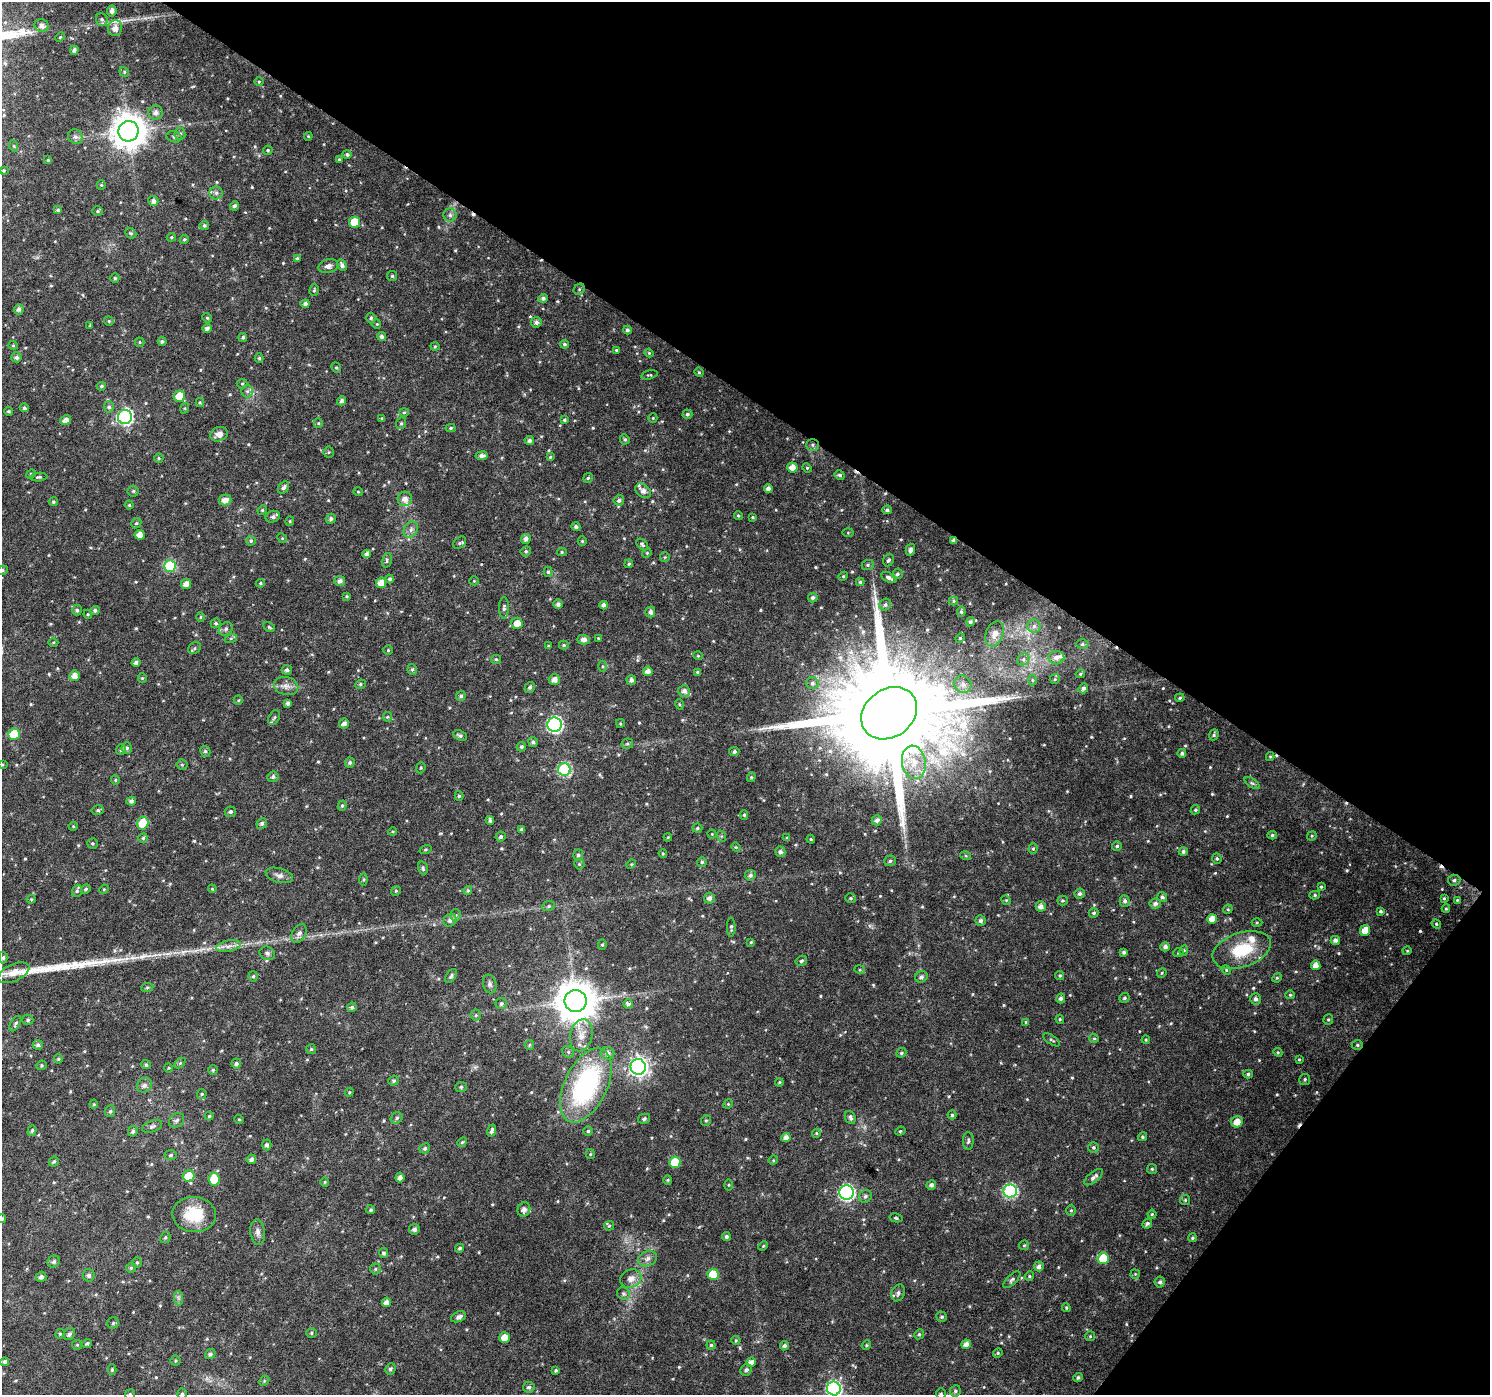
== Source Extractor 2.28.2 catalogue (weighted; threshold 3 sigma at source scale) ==
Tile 8 of 4 x 4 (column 4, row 2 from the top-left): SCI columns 4464-5951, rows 2970-4362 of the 5958 x 6004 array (HDU 1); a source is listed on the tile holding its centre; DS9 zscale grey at full resolution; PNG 1492 x 1397 px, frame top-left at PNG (2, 2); each listed source drawn as its Kron ellipse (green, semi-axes under 4 px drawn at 4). Shown black and unused: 34% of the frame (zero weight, under 4 of 8 exposures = <1% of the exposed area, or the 3 px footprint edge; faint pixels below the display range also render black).
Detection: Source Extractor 2.28.2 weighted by HDU 2 'WHT'; one run over the whole footprint, this tile lists its part. Background 0.0171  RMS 0.0024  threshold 0.00998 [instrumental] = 3 sigma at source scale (4.09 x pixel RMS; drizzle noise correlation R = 1.36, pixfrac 0.8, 0.0396/0.0396 arcsec/px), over >= 5 px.
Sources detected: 623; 6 cosmic-ray / hot-pixel residue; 1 long thin detection or spike segment (spike, bleed or trail) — neither listed nor drawn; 6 inside a brighter listed object's ellipse — not listed separately; of the other 610, all 500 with FLUX_AUTO >= 0.226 (the completeness limit of this list) listed and drawn (110 fainter detections not listed), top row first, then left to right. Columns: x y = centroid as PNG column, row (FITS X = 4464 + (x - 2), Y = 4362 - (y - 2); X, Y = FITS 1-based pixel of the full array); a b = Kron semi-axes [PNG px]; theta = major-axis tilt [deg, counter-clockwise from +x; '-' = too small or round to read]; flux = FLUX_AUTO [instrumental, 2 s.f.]
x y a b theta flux
112 11 5 4 - 0.99
102 19 6 5 - 0.51
42 26 7 6 - 1.1
115 28 8 7 - 1.7
60 37 5 3 - 0.25
74 50 4 4 - 0.67
124 72 5 4 - 0.3
259 81 5 3 - 0.23
155 113 7 7 - 1.1
129 131 10 10 - 460
180 134 6 5 - 0.43
308 136 4 4 - 0.27
75 137 8 7 - 0.84
174 137 8 5 -16 0.42
14 146 5 3 - 0.24
268 150 5 4 - 0.39
347 154 4 4 - 0.49
339 159 4 3 - 0.31
48 160 3 3 - 0.23
4 170 3 3 - 0.26
101 185 5 4 - 0.27
216 193 6 6 - 0.53
153 201 5 5 - 0.78
234 206 4 4 - 0.63
58 210 4 4 - 0.38
98 211 5 4 - 0.34
450 215 6 6 - 0.58
355 222 5 5 - 6.3
204 225 5 4 - 0.33
131 233 6 5 - 0.4
171 237 4 3 - 0.26
184 239 5 4 - 0.32
297 259 4 4 - 0.46
342 265 6 4 -64 0.81
328 266 10 7 15 0.94
392 276 5 5 - 0.35
115 278 4 4 - 0.36
579 289 6 5 - 0.35
314 290 6 4 74 0.33
543 298 5 4 - 0.63
305 304 4 4 - 0.71
19 309 5 5 - 0.78
207 318 5 4 - 0.31
371 318 5 4 - 0.38
109 321 5 5 - 0.26
536 322 5 5 - 0.69
377 324 4 4 - 0.23
90 326 3 2 - 0.23
207 328 4 4 - 0.74
627 330 4 4 - 0.55
381 336 4 4 - 0.65
243 337 4 4 - 0.47
162 341 4 4 - 0.5
140 342 5 4 - 0.31
564 344 4 4 - 0.46
13 345 4 4 - 0.25
435 346 4 4 - 0.25
616 350 3 3 - 0.24
649 353 4 4 - 0.26
16 357 5 5 - 0.67
259 358 5 4 - 0.35
336 368 5 4 - 0.33
699 372 5 4 - 0.29
649 375 8 3 13 0.27
242 384 5 5 - 0.3
101 386 4 4 - 0.41
247 391 6 6 - 0.51
179 396 6 6 - 7
342 401 5 4 - 0.76
200 402 4 4 - 0.28
109 407 5 5 - 0.46
24 408 4 4 - 0.54
185 408 5 3 - 0.25
8 411 4 4 - 0.32
404 412 5 4 - 0.3
687 414 5 4 - 0.44
125 417 7 7 - 50
382 418 4 3 - 0.26
653 418 5 4 - 0.23
66 420 5 4 - 1.2
564 420 4 4 - 0.36
318 423 5 4 - 0.26
401 423 6 4 68 0.37
451 428 5 4 - 0.39
219 434 9 7 19 1.6
625 439 5 4 - 0.37
529 440 5 4 - 0.69
813 445 6 6 - 0.57
329 452 5 5 - 0.29
482 456 6 4 7 0.75
550 457 4 4 - 0.3
159 458 5 4 - 0.29
792 467 5 5 - 1.7
807 468 5 4 - 0.27
31 474 5 4 - 0.28
840 475 5 4 - 0.47
39 477 8 4 5 0.41
588 478 5 4 - 0.34
284 487 7 5 52 0.73
768 489 4 4 - 0.87
133 491 5 5 - 0.37
643 491 9 6 -39 1.3
358 492 5 4 - 0.26
405 499 7 7 - 1.3
225 500 6 5 - 1.5
619 500 5 5 - 0.63
53 502 5 4 - 0.41
129 505 4 4 - 0.28
262 510 5 4 - 0.31
887 510 5 4 - 0.44
738 516 4 4 - 0.31
273 517 7 5 24 0.68
753 517 4 3 - 0.26
331 519 5 4 - 0.53
290 521 4 4 - 0.24
136 523 5 4 - 0.34
576 527 4 4 - 0.65
411 530 9 6 60 0.91
848 533 5 4 - 0.23
140 535 5 5 - 2.2
282 538 5 4 - 0.24
526 539 5 4 - 0.8
954 540 4 4 - 0.7
251 541 5 4 - 0.42
582 541 5 4 - 0.27
460 543 7 5 39 0.47
642 544 7 4 -43 0.49
910 550 6 4 77 0.88
526 551 5 4 - 0.4
562 552 5 4 - 0.31
647 553 5 4 - 0.28
367 554 4 4 - 0.93
665 557 5 4 - 0.24
387 560 7 5 77 0.45
888 560 6 5 - 0.52
629 564 4 3 - 0.3
868 565 6 5 - 0.42
170 566 6 6 - 19
2 570 6 4 22 0.36
548 572 5 4 - 0.35
897 574 5 5 - 0.49
843 576 5 4 - 0.28
889 577 8 4 -26 0.7
390 579 4 4 - 0.52
340 581 5 5 - 0.88
474 581 5 4 - 0.24
860 582 4 4 - 0.29
260 583 4 4 - 0.3
381 583 5 5 - 2.3
186 584 5 5 - 1.4
347 596 4 3 - 0.24
813 598 5 5 - 0.58
953 601 5 4 - 0.28
558 604 5 5 - 0.69
604 605 4 4 - 0.97
885 605 6 5 - 0.51
504 608 10 5 89 0.63
77 610 5 4 - 0.42
95 610 5 4 - 0.53
650 612 5 5 - 0.84
961 612 5 4 - 0.37
88 614 4 4 - 0.24
200 617 5 3 - 0.24
970 622 5 4 - 0.47
216 623 5 4 - 0.41
517 623 5 5 - 2.5
1034 626 6 6 - 0.68
269 627 6 4 -30 0.38
226 629 7 6 - 0.6
995 634 13 8 70 1.9
231 638 6 4 18 0.32
598 638 4 3 - 0.25
960 638 5 4 - 0.23
583 640 6 4 -2 1
53 642 5 3 - 0.23
1082 644 6 5 - 0.43
564 645 5 4 - 0.31
549 646 3 3 - 0.28
195 648 7 5 39 0.42
388 650 5 5 - 0.3
698 656 5 3 - 0.23
1056 658 8 6 2 1.2
496 659 5 4 - 0.34
1023 659 6 5 - 0.53
136 663 4 4 - 0.66
603 666 5 3 - 0.24
412 669 5 4 - 0.39
287 670 5 4 - 0.59
648 671 5 4 - 1.2
698 672 4 4 - 0.37
1080 674 5 4 - 0.3
74 676 5 5 - 1.5
142 678 4 4 - 0.24
1055 679 5 5 - 0.28
554 680 5 5 - 1.3
631 680 5 4 - 0.7
1032 680 5 3 - 0.25
812 683 6 6 - 0.5
360 684 5 4 - 0.34
963 684 9 8 - 1.2
286 686 12 9 -13 1.4
530 687 6 4 57 0.54
1083 688 5 4 - 0.71
684 691 6 5 - 0.97
461 696 5 4 - 0.53
1180 698 5 3 - 0.31
238 700 5 4 - 0.24
288 703 4 4 - 0.7
679 704 5 3 - 0.23
889 713 30 24 36 9300
274 717 8 5 62 0.54
387 717 5 4 - 0.25
344 724 5 4 - 0.91
620 724 4 3 - 0.25
554 725 7 7 - 47
14 734 5 5 - 6.5
460 735 7 5 -22 0.56
1214 735 6 4 66 0.39
533 742 5 4 - 0.61
627 744 6 5 - 0.38
521 747 5 4 - 0.43
127 748 5 5 - 0.54
121 750 5 5 - 0.46
205 751 6 5 - 0.41
734 751 5 4 - 0.59
1182 753 4 4 - 0.5
1270 757 4 4 - 0.26
914 762 17 12 -81 3.8
350 763 5 4 - 0.51
2 765 4 3 - 0.23
182 765 5 5 - 0.32
421 768 5 4 - 0.3
564 769 6 6 - 27
273 777 5 5 - 0.53
751 777 5 4 - 0.3
115 780 5 4 - 0.29
1252 783 8 4 -35 0.46
459 796 5 4 - 0.3
131 801 4 4 - 0.66
342 806 5 4 - 0.39
98 810 6 5 - 0.43
1195 810 5 4 - 0.37
230 812 5 5 - 0.49
744 815 5 4 - 0.3
490 820 4 3 - 0.4
877 820 5 5 - 0.86
143 823 6 5 - 7.3
262 824 5 5 - 0.55
73 826 4 4 - 0.25
697 828 5 4 - 0.39
521 829 4 3 - 0.5
393 831 4 3 - 0.23
712 834 4 4 - 0.23
1272 835 5 4 - 0.35
721 836 5 3 - 0.25
1312 836 5 4 - 0.3
501 837 5 4 - 0.53
668 837 4 3 - 0.23
143 838 5 4 - 0.38
787 838 4 3 - 0.37
811 839 4 4 - 0.27
92 843 5 5 - 0.34
1117 846 5 5 - 0.44
736 847 5 4 - 0.23
1033 849 5 4 - 0.28
425 850 6 3 19 0.26
1183 851 4 4 - 0.52
780 852 5 5 - 0.74
663 853 4 3 - 0.23
578 855 6 5 - 0.55
966 856 5 3 - 0.27
1217 859 5 4 - 0.37
890 861 6 5 - 0.47
702 862 5 5 - 0.37
579 864 5 5 - 0.33
631 864 5 4 - 0.25
423 868 7 5 -73 0.48
279 875 14 7 -15 1.1
750 875 6 5 - 0.71
363 880 6 4 84 0.3
1454 880 6 5 - 0.47
1321 887 3 3 - 0.26
86 889 5 4 - 0.39
104 889 5 4 - 0.25
212 889 4 3 - 0.23
77 891 6 5 - 0.37
396 891 5 4 - 0.31
468 891 4 4 - 0.36
1080 894 5 5 - 0.52
1315 895 5 4 - 0.33
1162 897 5 5 - 0.5
709 898 5 5 - 0.89
851 898 5 5 - 0.34
1444 898 4 3 - 0.29
31 899 4 4 - 0.26
1006 900 5 4 - 0.25
1062 900 5 5 - 0.35
1457 900 4 4 - 0.24
1125 901 5 5 - 0.65
1155 903 6 5 - 0.67
548 906 6 5 - 0.38
1041 906 5 5 - 1.1
1228 909 5 4 - 0.26
1446 909 4 4 - 0.24
1380 911 4 4 - 0.37
1094 913 5 4 - 0.44
456 915 6 5 - 0.41
1212 919 5 5 - 2.1
450 920 7 6 - 0.82
981 921 5 5 - 0.67
1257 923 5 3 - 0.25
1436 924 5 4 - 0.33
731 927 9 3 -90 0.45
1365 930 6 5 - 2.5
299 933 10 6 59 1.1
1335 940 5 4 - 0.81
751 942 4 4 - 0.25
602 945 5 4 - 0.3
228 946 12 5 11 1.2
1165 947 5 4 - 0.82
1242 950 30 17 18 9.7
1184 951 5 4 - 0.29
1407 951 4 4 - 0.23
1124 952 4 3 - 0.53
267 953 8 6 -26 0.62
1178 953 5 3 - 0.23
3 958 6 4 86 0.47
801 961 6 5 - 0.43
1316 965 5 4 - 1.7
860 970 5 3 - 0.26
1226 970 5 4 - 0.3
14 973 16 8 24 2
1162 973 5 4 - 0.27
253 976 5 4 - 0.38
451 976 8 5 53 0.46
1060 976 4 4 - 0.35
921 977 6 5 - 0.58
1277 978 5 4 - 0.29
490 984 9 6 -77 0.71
147 987 6 4 7 0.36
1290 995 5 4 - 0.27
1061 998 5 4 - 0.71
1124 998 5 4 - 0.39
1255 999 5 5 - 0.7
576 1001 11 11 - 660
501 1004 6 5 - 0.55
628 1004 5 4 - 0.63
352 1007 5 4 - 0.43
476 1015 5 5 - 0.35
1060 1019 4 4 - 0.26
1328 1019 5 5 - 0.34
28 1020 5 5 - 0.41
1026 1022 4 4 - 0.23
15 1023 8 4 59 0.46
581 1035 16 11 76 2.5
1094 1038 5 4 - 0.28
1051 1040 10 4 -35 0.41
1146 1040 4 4 - 0.24
38 1045 5 4 - 0.6
529 1045 5 4 - 0.31
1357 1045 5 5 - 0.39
311 1049 5 5 - 0.33
568 1052 6 5 - 0.37
1278 1052 4 4 - 0.27
607 1053 7 6 - 0.92
901 1053 5 4 - 0.42
58 1059 4 4 - 0.26
1299 1059 4 3 - 0.23
180 1063 6 4 44 0.31
236 1063 5 5 - 0.48
41 1065 5 4 - 0.31
146 1065 5 4 - 0.49
638 1067 8 7 - 100
169 1068 4 4 - 0.25
213 1070 5 5 - 0.33
1248 1074 5 4 - 0.39
1305 1079 5 5 - 0.42
393 1081 5 4 - 0.4
779 1082 4 3 - 0.26
144 1085 8 7 - 0.86
586 1085 40 21 65 34
461 1087 6 5 - 0.43
349 1092 4 4 - 0.25
202 1094 5 4 - 0.31
94 1104 4 4 - 0.24
728 1104 5 4 - 0.26
110 1111 6 5 - 0.41
952 1115 4 4 - 0.36
209 1116 4 4 - 0.3
850 1117 7 5 -67 0.58
397 1118 6 5 - 0.5
239 1119 4 4 - 0.28
644 1119 6 5 - 0.5
177 1120 8 6 43 0.62
706 1120 5 5 - 0.31
1237 1122 6 5 - 2.2
152 1126 10 5 21 0.65
492 1130 6 4 69 0.62
32 1131 5 4 - 0.42
133 1131 5 4 - 0.5
588 1131 4 4 - 0.36
900 1131 5 4 - 0.3
816 1133 5 4 - 0.29
786 1137 5 4 - 1.1
1142 1137 4 4 - 0.36
968 1141 9 5 89 0.54
462 1142 5 4 - 0.29
267 1145 5 5 - 0.64
1093 1147 5 5 - 0.47
425 1148 5 5 - 0.5
590 1154 5 4 - 0.28
171 1155 6 5 - 0.44
251 1159 5 4 - 0.74
773 1160 5 4 - 0.24
54 1162 5 4 - 0.45
675 1162 6 5 - 6.3
1152 1169 5 5 - 0.3
189 1176 6 5 - 4.9
1094 1177 11 5 39 0.94
400 1178 5 4 - 1.1
214 1179 6 5 - 4.7
668 1180 5 4 - 0.27
325 1182 4 4 - 0.24
729 1185 5 3 - 0.24
931 1185 5 4 - 0.72
1010 1191 7 6 - 32
847 1192 7 7 - 53
865 1196 7 6 - 0.59
1185 1200 5 5 - 0.31
524 1209 7 6 - 1.2
371 1210 4 4 - 0.37
1071 1210 5 5 - 0.38
194 1214 22 17 -6 7.7
1152 1214 4 4 - 0.32
896 1218 6 4 -11 0.37
2 1219 5 4 - 0.52
1147 1223 5 4 - 0.54
609 1226 5 5 - 0.28
414 1229 5 5 - 0.74
258 1232 13 7 -84 1.2
726 1236 4 4 - 0.6
165 1238 6 5 - 0.38
1192 1238 4 4 - 0.33
1024 1245 5 4 - 0.33
763 1246 5 3 - 0.24
460 1248 4 4 - 0.45
383 1253 5 4 - 0.49
1103 1258 6 5 - 6.8
648 1259 10 7 25 1.1
54 1262 6 5 - 0.65
137 1263 5 4 - 0.28
1039 1266 5 5 - 0.89
131 1268 5 5 - 0.34
375 1269 5 5 - 0.37
713 1274 5 5 - 5.9
1135 1274 5 5 - 0.27
89 1275 6 6 - 0.61
1029 1276 5 4 - 0.29
41 1277 5 5 - 0.79
631 1278 11 9 24 1.8
1012 1280 11 5 44 0.56
1160 1282 5 5 - 0.58
898 1293 9 6 69 0.77
624 1294 7 6 - 0.58
178 1298 7 4 -89 0.52
387 1302 5 4 - 1.2
1066 1308 4 3 - 0.26
459 1317 8 5 24 0.83
942 1317 5 5 - 0.41
113 1323 6 5 - 0.38
311 1333 5 4 - 0.29
60 1334 5 4 - 0.3
69 1334 6 5 - 0.68
919 1334 5 4 - 0.34
1090 1336 5 5 - 0.29
504 1338 5 5 - 2.4
736 1340 4 4 - 0.25
87 1344 5 4 - 0.34
966 1344 5 4 - 1.1
77 1345 5 4 - 0.28
711 1345 4 4 - 0.34
866 1345 5 4 - 0.28
785 1346 5 4 - 0.54
998 1353 5 4 - 0.3
210 1354 5 4 - 0.57
176 1361 5 5 - 0.32
5 1362 4 4 - 0.63
751 1362 5 4 - 1.3
390 1369 6 5 - 0.51
112 1370 5 4 - 0.35
556 1370 4 4 - 0.33
746 1370 6 5 - 0.63
1078 1378 5 4 - 0.42
264 1381 6 4 46 0.3
529 1387 6 5 - 0.6
834 1389 7 6 - 41
955 1391 6 5 - 0.46
941 1393 5 5 - 0.33
130 1394 5 5 - 0.31
182 1394 5 4 - 0.37
Overlapping masked pixels (flux is a lower limit): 2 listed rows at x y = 813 445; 954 540
Isophote crosses this tile's border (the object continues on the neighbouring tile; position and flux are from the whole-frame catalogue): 8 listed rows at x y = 4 170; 2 570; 2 765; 2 1219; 834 1389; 941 1393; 130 1394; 182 1394